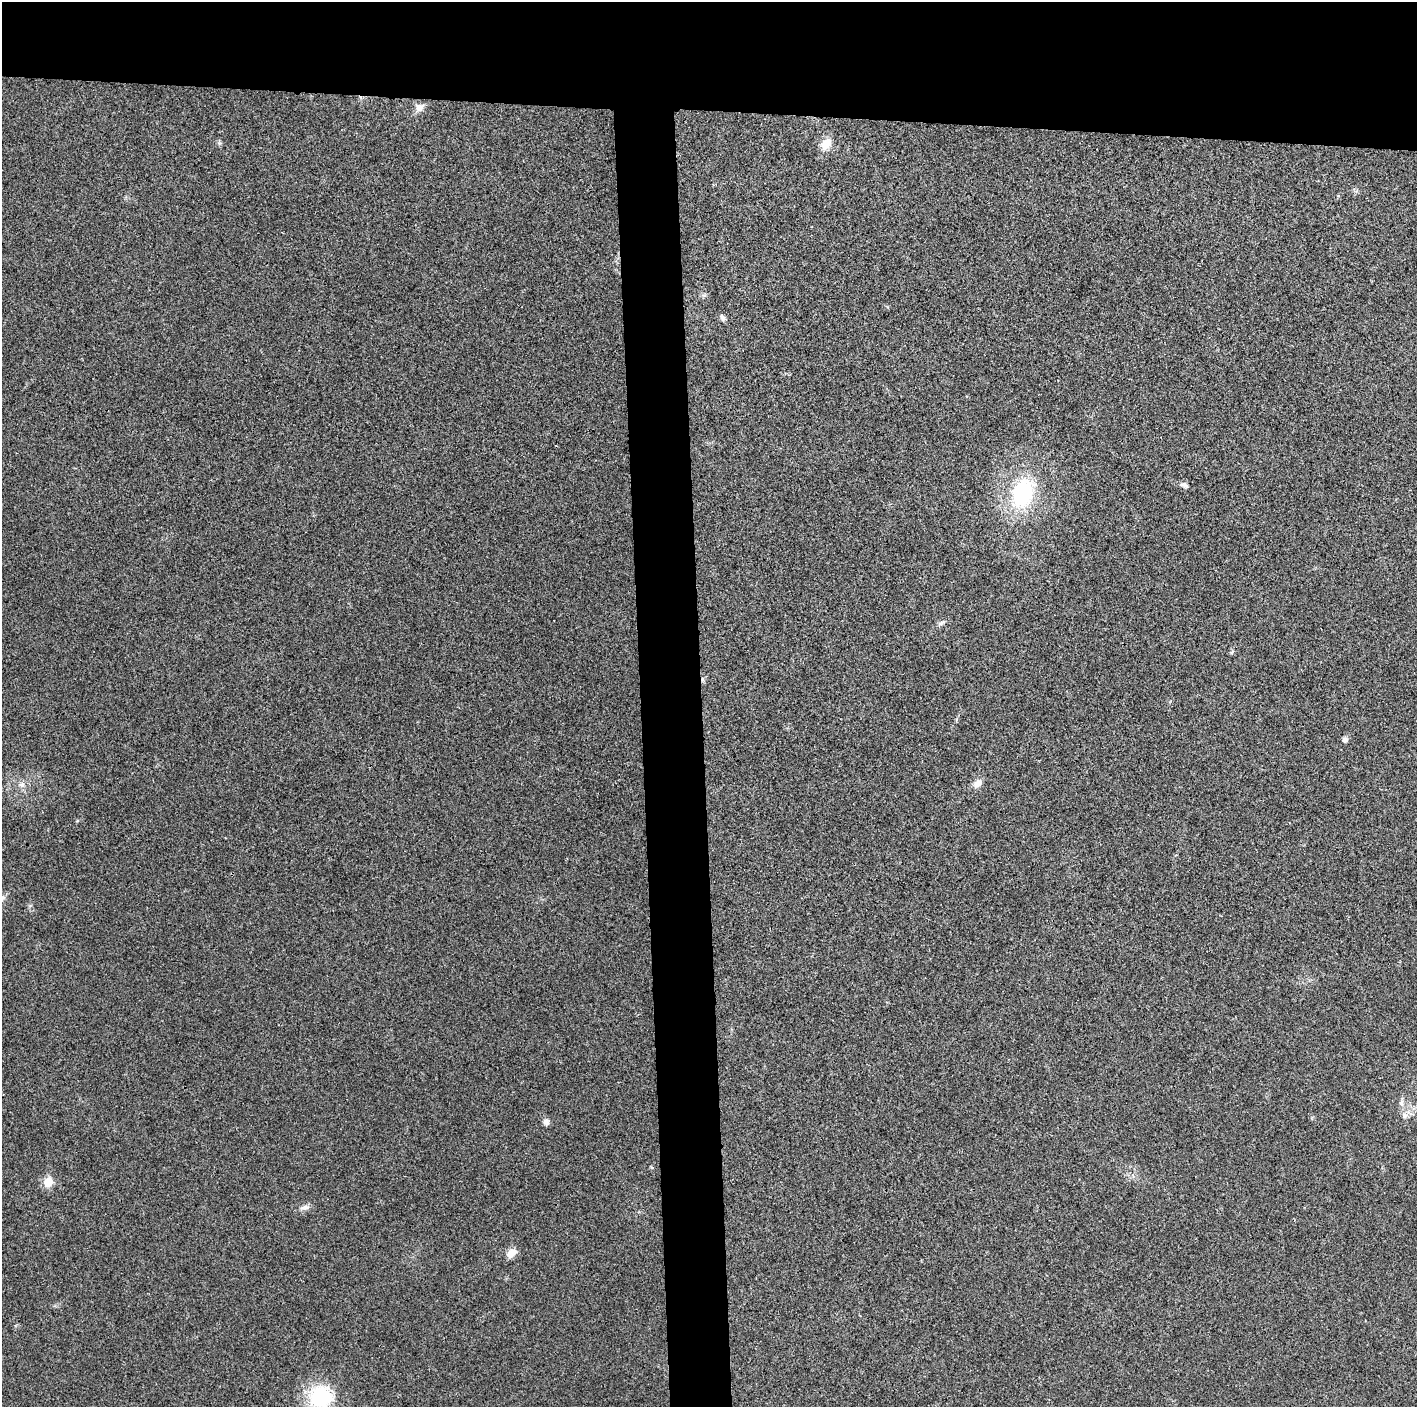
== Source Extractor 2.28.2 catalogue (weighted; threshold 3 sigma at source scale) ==
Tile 2 of 3 x 3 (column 2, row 1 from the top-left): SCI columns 1421-2835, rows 2822-4226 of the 4249 x 4229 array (HDU 1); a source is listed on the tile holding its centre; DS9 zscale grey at full resolution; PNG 1419 x 1409 px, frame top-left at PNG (2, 2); no overlay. Shown black and unused: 12% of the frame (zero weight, under 3 of 4 exposures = <1% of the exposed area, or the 3 px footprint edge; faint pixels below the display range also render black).
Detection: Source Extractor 2.28.2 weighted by HDU 2 'WHT'; one run over the whole footprint, this tile lists its part. Background 0.0214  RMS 0.0057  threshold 0.0255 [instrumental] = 3 sigma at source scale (4.5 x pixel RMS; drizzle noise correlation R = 1.50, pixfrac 1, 0.05/0.05 arcsec/px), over >= 5 px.
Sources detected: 19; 1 cosmic-ray / hot-pixel residue — not listed; the other 18 listed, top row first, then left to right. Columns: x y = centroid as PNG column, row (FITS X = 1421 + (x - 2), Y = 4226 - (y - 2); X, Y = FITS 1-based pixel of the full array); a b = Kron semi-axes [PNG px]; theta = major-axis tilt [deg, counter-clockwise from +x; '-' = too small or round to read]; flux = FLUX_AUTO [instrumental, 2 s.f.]
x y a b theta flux
419 107 12 10 19 4
826 144 16 12 45 6.4
722 318 9 6 -58 1.8
1184 485 10 6 -17 1.7
1023 493 31 21 68 51
941 623 10 4 27 1.5
1232 652 6 4 71 0.74
1345 739 5 5 - 2.4
978 783 11 8 41 4.3
22 785 8 6 45 2.2
2 898 11 5 53 1.8
1401 1103 8 6 90 1.7
1404 1116 8 7 - 2.2
546 1122 9 7 -87 2.2
48 1182 6 5 - 17
305 1207 14 5 5 2.2
511 1253 13 8 37 5.2
321 1397 33 31 24 33
Isophote crosses this tile's border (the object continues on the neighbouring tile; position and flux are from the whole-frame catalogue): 2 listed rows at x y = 2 898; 321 1397
Unlisted compact peaks at least as high as the median listed source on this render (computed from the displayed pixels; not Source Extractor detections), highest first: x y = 219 143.